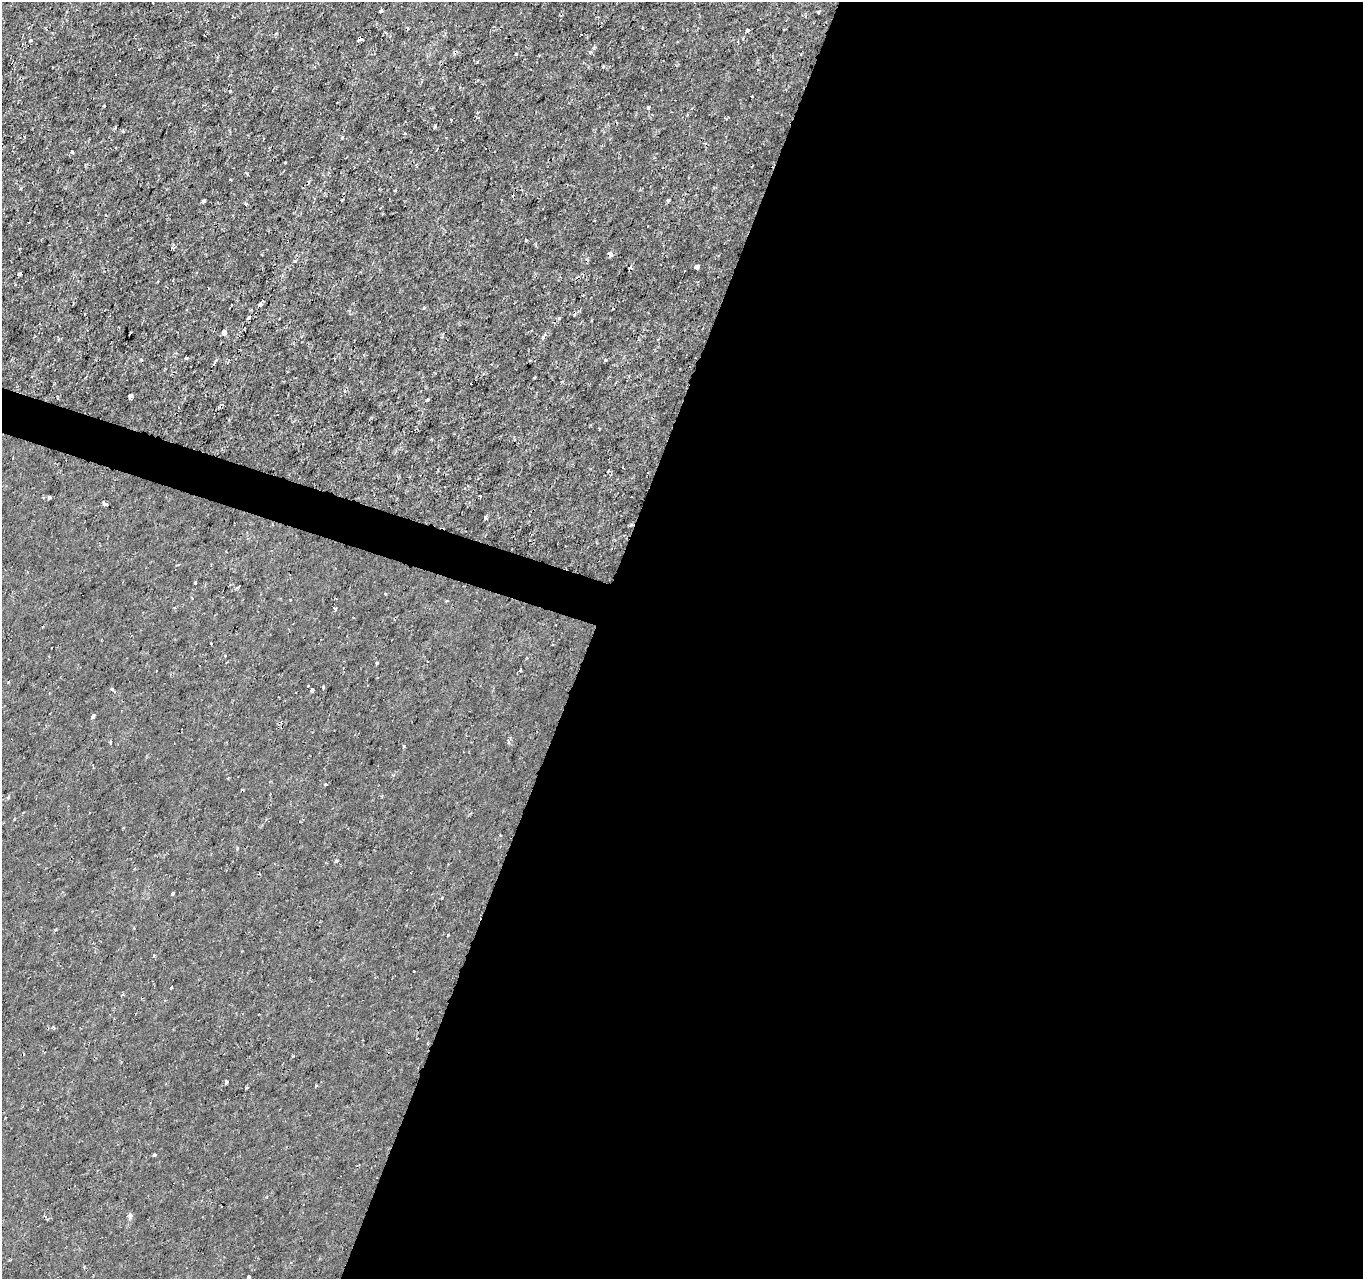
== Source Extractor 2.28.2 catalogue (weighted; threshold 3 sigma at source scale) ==
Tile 12 of 4 x 4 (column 4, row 3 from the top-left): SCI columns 4084-5444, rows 1491-2767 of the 5451 x 5597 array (HDU 1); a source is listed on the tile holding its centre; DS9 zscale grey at full resolution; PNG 1365 x 1281 px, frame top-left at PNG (2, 2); no overlay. Shown black and unused: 58% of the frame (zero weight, under 2 of 3 exposures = <1% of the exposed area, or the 3 px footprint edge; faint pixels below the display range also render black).
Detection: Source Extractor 2.28.2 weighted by HDU 2 'WHT'; one run over the whole footprint, this tile lists its part. Background -7.05e-05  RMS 9.5e-04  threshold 0.00429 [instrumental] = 3 sigma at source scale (4.5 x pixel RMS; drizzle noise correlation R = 1.50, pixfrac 1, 0.0396/0.0396 arcsec/px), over >= 5 px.
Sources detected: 83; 8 cosmic-ray / hot-pixel residue — not listed; the other 75 listed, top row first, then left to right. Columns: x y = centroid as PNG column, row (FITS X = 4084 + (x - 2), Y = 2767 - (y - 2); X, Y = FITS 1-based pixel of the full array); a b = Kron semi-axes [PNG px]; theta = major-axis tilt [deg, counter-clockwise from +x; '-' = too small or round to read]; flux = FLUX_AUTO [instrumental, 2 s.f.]
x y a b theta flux
380 11 3 3 - 0.4
818 12 3 3 - 0.16
407 28 6 3 -60 0.14
747 31 3 3 - 0.58
581 34 2 2 - 0.096
360 38 4 3 - 2
30 40 3 2 - 0.1
590 52 5 5 - 0.23
516 54 3 3 - 0.3
478 62 3 3 - 0.14
230 91 3 2 - 0.078
649 107 3 3 - 0.58
451 120 3 2 - 0.084
72 152 3 3 - 0.23
230 179 3 3 - 0.18
668 200 3 3 - 0.47
204 201 3 3 - 0.51
246 204 4 3 - 0.13
526 240 3 3 - 0.087
610 254 5 4 - 0.58
697 267 4 4 - 1.3
630 268 4 3 - 0.37
20 274 3 3 - 0.16
260 304 5 3 - 0.88
231 305 2 2 - 0.077
249 318 4 3 - 0.9
559 318 4 4 - 0.2
224 332 4 4 - 0.45
543 337 3 3 - 0.42
186 358 4 3 - 0.17
216 360 5 3 - 0.13
605 360 3 3 - 0.29
214 364 3 3 - 0.23
535 377 3 2 - 0.081
131 396 4 3 - 1
428 399 4 3 - 0.24
480 496 3 2 - 0.13
49 497 4 3 - 0.16
106 504 6 3 -36 0.3
485 517 4 3 - 0.48
195 583 3 3 - 0.29
239 586 3 2 - 0.079
385 594 3 2 - 0.11
290 600 3 2 - 0.15
446 601 3 3 - 0.13
335 608 3 3 - 1.2
211 643 3 3 - 0.21
226 663 3 2 - 0.07
377 663 3 3 - 0.18
521 670 3 3 - 0.43
156 671 2 2 - 0.068
308 686 3 2 - 0.069
323 688 3 3 - 0.13
112 689 4 3 - 0.39
312 689 5 3 - 0.11
93 717 4 3 - 0.92
508 741 5 3 - 0.26
110 742 4 3 - 0.094
404 746 5 3 - 0.12
393 775 4 4 - 0.092
325 784 3 3 - 0.13
500 835 4 2 - 0.08
237 849 5 3 - 0.087
336 861 4 4 - 0.12
172 893 3 3 - 0.16
448 935 3 2 - 0.14
154 955 3 3 - 0.08
171 988 3 3 - 0.18
122 995 5 2 - 0.086
53 1027 4 4 - 0.12
226 1082 4 3 - 0.3
316 1086 3 3 - 0.16
155 1155 3 3 - 0.46
130 1215 7 5 -78 0.22
248 1277 4 3 - 0.34
Overlapping masked pixels (flux is a lower limit): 5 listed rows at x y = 360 38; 610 254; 630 268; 260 304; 249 318
Isophote crosses this tile's border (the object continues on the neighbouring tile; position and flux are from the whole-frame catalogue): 1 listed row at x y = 248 1277